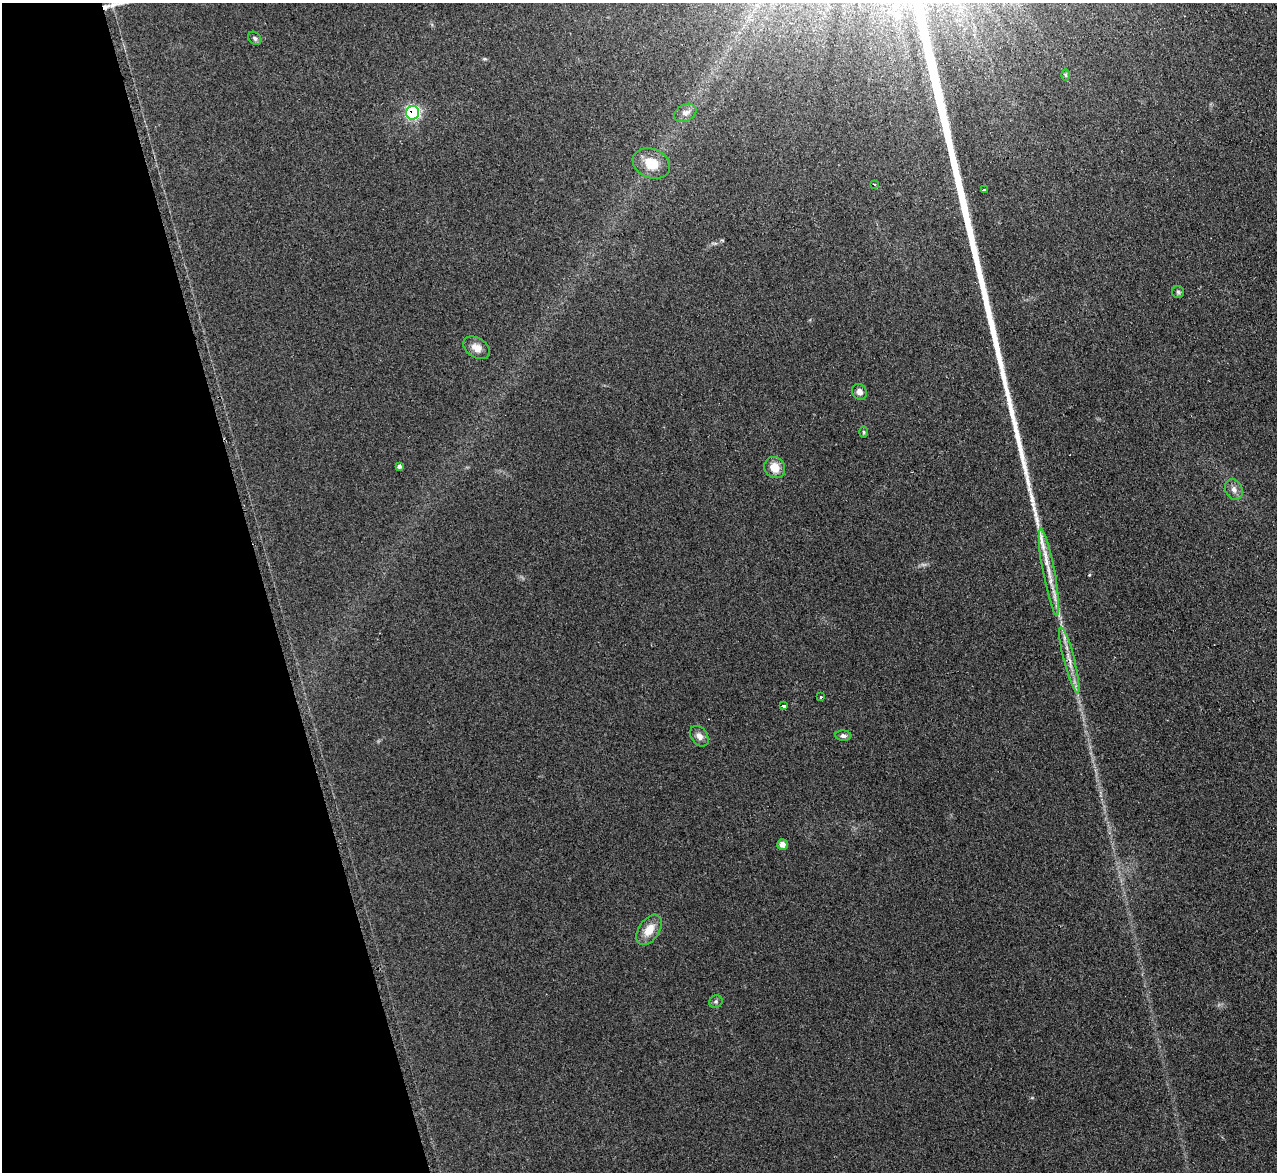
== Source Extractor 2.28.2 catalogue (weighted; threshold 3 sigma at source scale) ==
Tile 5 of 4 x 4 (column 1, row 2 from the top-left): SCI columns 20-1294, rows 2603-3772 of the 5128 x 5082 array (HDU 1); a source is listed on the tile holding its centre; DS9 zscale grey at full resolution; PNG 1279 x 1174 px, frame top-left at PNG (2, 3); each listed source drawn as its Kron ellipse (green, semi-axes under 4 px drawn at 4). Shown black and unused: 21% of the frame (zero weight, under 2 of 3 exposures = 2% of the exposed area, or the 3 px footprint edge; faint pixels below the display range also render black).
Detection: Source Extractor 2.28.2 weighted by HDU 2 'WHT'; one run over the whole footprint, this tile lists its part. Background 0.221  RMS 0.015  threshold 0.0671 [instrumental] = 3 sigma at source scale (4.5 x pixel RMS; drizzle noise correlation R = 1.50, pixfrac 1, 0.05/0.05 arcsec/px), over >= 5 px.
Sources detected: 25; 1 cosmic-ray / hot-pixel residue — neither listed nor drawn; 1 inside a brighter listed object's ellipse — not listed separately; the other 23 listed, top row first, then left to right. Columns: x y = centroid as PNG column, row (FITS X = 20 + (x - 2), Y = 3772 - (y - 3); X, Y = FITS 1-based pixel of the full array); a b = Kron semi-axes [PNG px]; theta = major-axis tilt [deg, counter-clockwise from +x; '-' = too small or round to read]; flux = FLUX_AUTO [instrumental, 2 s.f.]
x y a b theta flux
255 38 7 5 -46 3.4
1066 75 6 4 -89 2
413 113 7 6 - 210
685 113 12 8 28 7.8
651 163 19 14 -23 31
874 185 3 3 - 4.4
985 189 3 3 - 7.7
1178 292 6 6 - 2.7
476 348 14 9 -33 13
859 392 8 7 - 7.5
864 432 6 4 -89 1.7
399 467 4 3 - 3.4
775 468 11 10 - 21
1234 489 11 8 -65 7.9
1049 572 44 6 -79 28
1069 660 34 5 -75 19
821 697 3 3 - 2.3
784 705 4 3 - 9.5
699 736 11 8 -54 7.8
843 736 8 5 -2 3.9
782 844 5 5 - 11
649 930 17 10 55 21
716 1002 7 6 - 3.1
Overlapping masked pixels (flux is a lower limit): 2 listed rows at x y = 413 113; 1069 660
Unlisted compact peaks at least as high as the median listed source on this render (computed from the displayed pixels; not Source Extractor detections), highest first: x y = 1029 489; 1033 504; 1035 514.